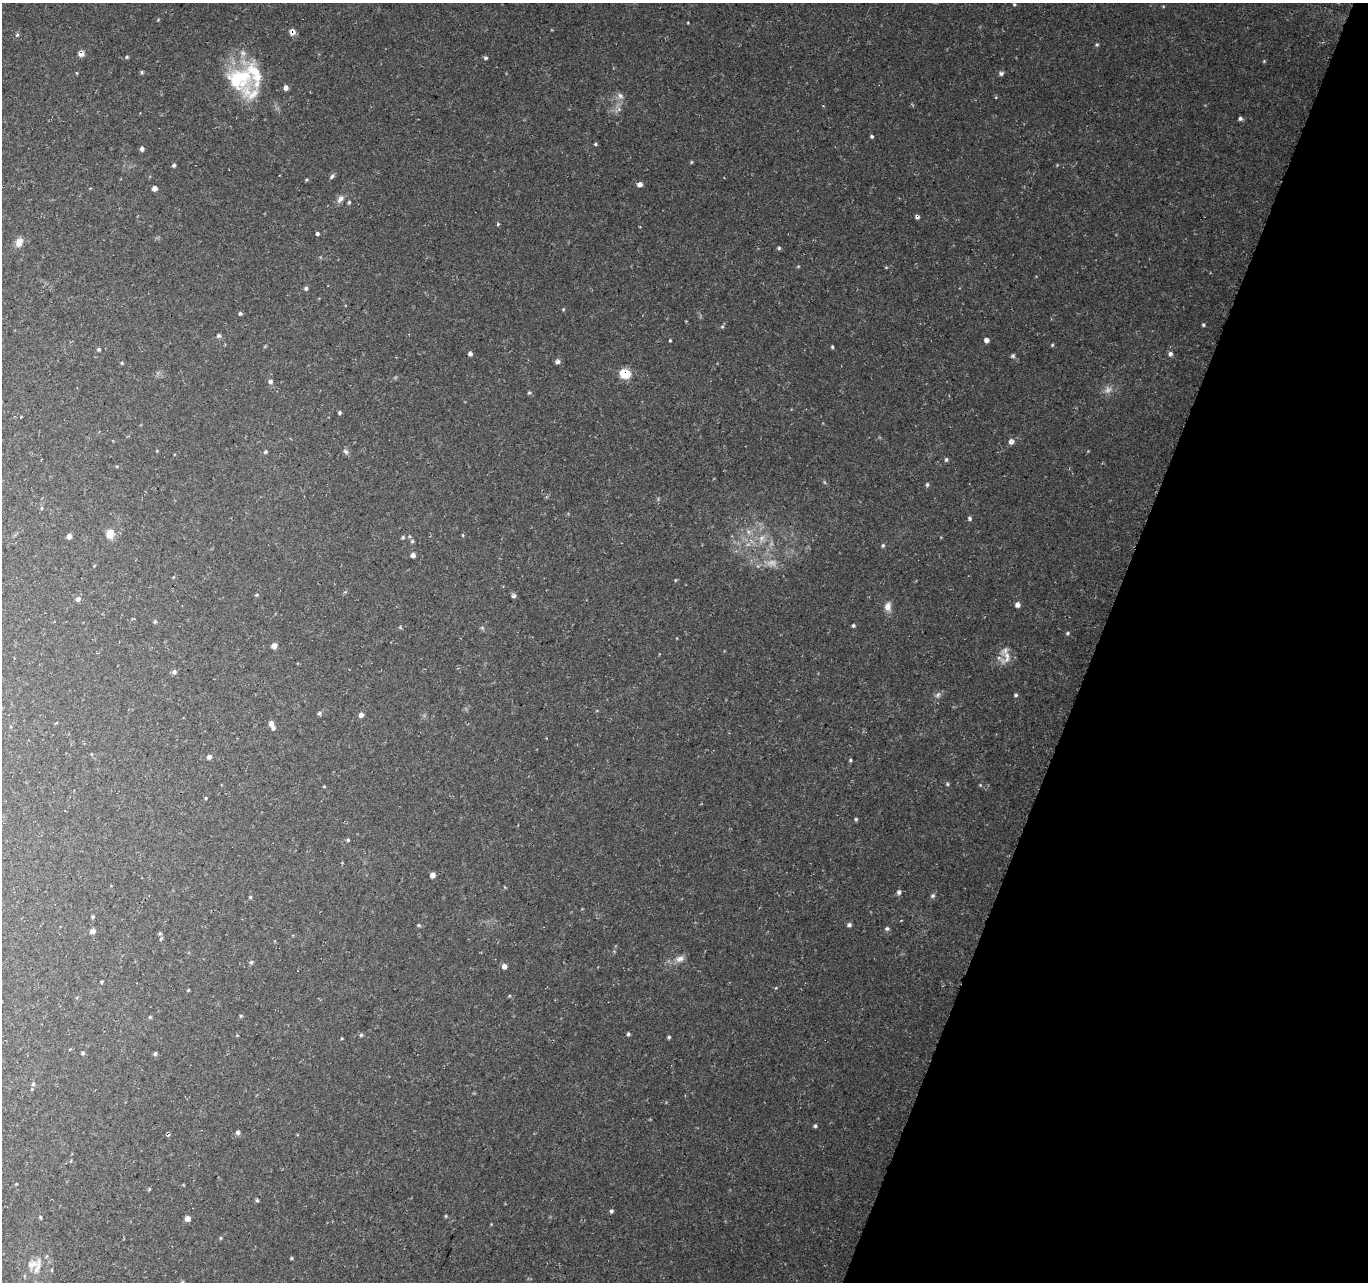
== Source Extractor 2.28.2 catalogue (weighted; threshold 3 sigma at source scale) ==
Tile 8 of 4 x 4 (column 4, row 2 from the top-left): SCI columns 4111-5476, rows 2807-4086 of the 5498 x 5677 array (HDU 1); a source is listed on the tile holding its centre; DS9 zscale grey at full resolution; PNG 1370 x 1284 px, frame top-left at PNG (2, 3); no overlay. Shown black and unused: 20% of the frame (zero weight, under 3 of 4 exposures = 3% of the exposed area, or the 3 px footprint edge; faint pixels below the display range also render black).
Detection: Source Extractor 2.28.2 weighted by HDU 2 'WHT'; one run over the whole footprint, this tile lists its part. Background 0.0705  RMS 0.0046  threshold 0.0207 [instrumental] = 3 sigma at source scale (4.5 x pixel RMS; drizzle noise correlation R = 1.50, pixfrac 1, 0.0396/0.0396 arcsec/px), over >= 5 px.
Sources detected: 137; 4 too faint to see at this stretch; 1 inside a brighter object's white glare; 1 cosmic-ray / hot-pixel residue — not listed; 6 inside a brighter listed object's ellipse — not listed separately; the other 125 listed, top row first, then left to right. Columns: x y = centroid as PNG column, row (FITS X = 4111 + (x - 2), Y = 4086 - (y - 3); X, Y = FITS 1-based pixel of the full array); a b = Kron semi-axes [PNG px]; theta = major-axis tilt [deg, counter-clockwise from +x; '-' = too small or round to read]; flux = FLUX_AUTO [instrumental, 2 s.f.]
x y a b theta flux
1014 4 4 4 - 0.51
158 20 4 4 - 0.43
292 32 7 7 - 2.8
17 35 6 5 - 0.8
1097 44 5 4 - 0.57
81 54 7 6 - 2.6
127 57 5 4 - 0.62
485 58 5 4 - 0.86
1264 61 4 4 - 0.4
1001 73 6 5 - 1.2
250 93 72 30 -40 23
620 96 10 7 -39 1.9
618 109 7 4 -70 1.1
1240 118 5 5 - 1.1
871 136 4 4 - 0.79
595 144 4 4 - 0.52
142 149 6 5 - 1.1
691 162 4 4 - 0.46
174 165 5 4 - 0.77
332 176 8 5 51 0.94
640 184 6 5 - 1.9
154 189 5 5 - 2.1
340 199 12 7 49 2.3
349 202 5 4 - 0.64
917 217 5 4 - 1.1
498 224 4 3 - 0.55
317 234 4 4 - 0.81
19 242 11 8 65 3.3
779 248 5 5 - 0.66
798 266 5 3 - 0.39
886 267 5 3 - 0.38
306 288 5 5 - 0.98
563 309 5 4 - 0.43
240 313 5 5 - 0.78
1203 325 4 3 - 0.58
722 327 5 5 - 0.67
219 336 6 6 - 0.9
670 340 3 3 - 0.48
986 340 5 5 - 1.6
1052 345 5 3 - 0.46
832 347 4 3 - 0.55
99 349 5 4 - 0.76
470 354 4 4 - 1.3
1170 354 6 5 - 1.3
1013 356 5 5 - 0.85
558 362 6 4 32 1.4
122 363 4 4 - 0.52
625 374 9 7 -16 11
270 381 6 5 - 1.2
529 393 6 4 1 0.54
340 413 4 4 - 0.77
1011 442 8 7 - 1.7
346 451 9 5 -45 1.1
265 452 5 5 - 0.74
946 460 5 4 - 0.81
824 482 6 4 -70 0.56
927 485 6 4 75 0.76
41 508 5 3 - 0.54
969 518 6 4 -63 0.76
110 534 13 11 74 3.8
69 536 5 4 - 2.3
403 537 5 4 - 0.59
761 538 12 7 70 3
412 541 5 5 - 0.67
883 545 6 4 59 0.69
413 555 5 4 - 1.6
675 580 4 4 - 0.42
513 596 5 5 - 1.2
78 599 6 5 - 1.5
1017 605 6 5 - 1.8
888 607 10 7 88 3.6
155 621 5 4 - 0.59
853 626 4 4 - 0.75
482 628 6 4 0 0.62
1067 633 5 4 - 0.67
274 646 5 5 - 2.6
1007 657 25 11 62 5.1
174 672 7 5 86 1
938 695 9 5 52 1.4
1016 695 5 4 - 0.7
319 713 6 5 - 0.87
361 715 7 6 - 1.5
271 723 7 6 - 1.9
92 754 5 3 - 0.36
209 757 5 5 - 1.5
850 760 4 3 - 0.57
947 784 5 4 - 0.57
980 785 4 4 - 0.42
324 786 5 3 - 0.34
206 798 4 3 - 0.45
856 819 5 4 - 0.65
348 840 5 4 - 0.69
432 875 5 5 - 2.2
899 892 6 5 - 1.3
933 896 7 5 44 0.99
250 897 4 4 - 0.51
93 917 4 4 - 0.6
419 925 6 4 -21 0.66
849 925 5 5 - 1.1
887 928 5 5 - 0.96
92 931 6 6 - 1.8
161 938 6 5 - 0.78
680 959 13 9 20 2.8
251 962 6 5 - 0.79
504 966 5 5 - 2
102 982 4 3 - 0.5
188 990 4 3 - 0.43
241 1016 5 4 - 0.57
150 1017 4 4 - 0.51
628 1034 4 4 - 0.72
361 1035 5 5 - 0.68
669 1037 4 4 - 0.67
83 1053 4 4 - 0.72
155 1054 6 4 74 0.77
33 1084 6 5 - 0.92
815 1126 5 4 - 0.8
238 1132 6 5 - 1.1
257 1200 5 5 - 0.63
611 1211 5 5 - 0.88
446 1216 4 4 - 0.48
40 1217 5 3 - 0.53
187 1219 5 5 - 2.5
220 1238 5 4 - 0.52
291 1258 4 3 - 0.51
33 1264 16 11 11 5.1
Overlapping masked pixels (flux is a lower limit): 4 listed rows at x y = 292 32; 81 54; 917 217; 625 374